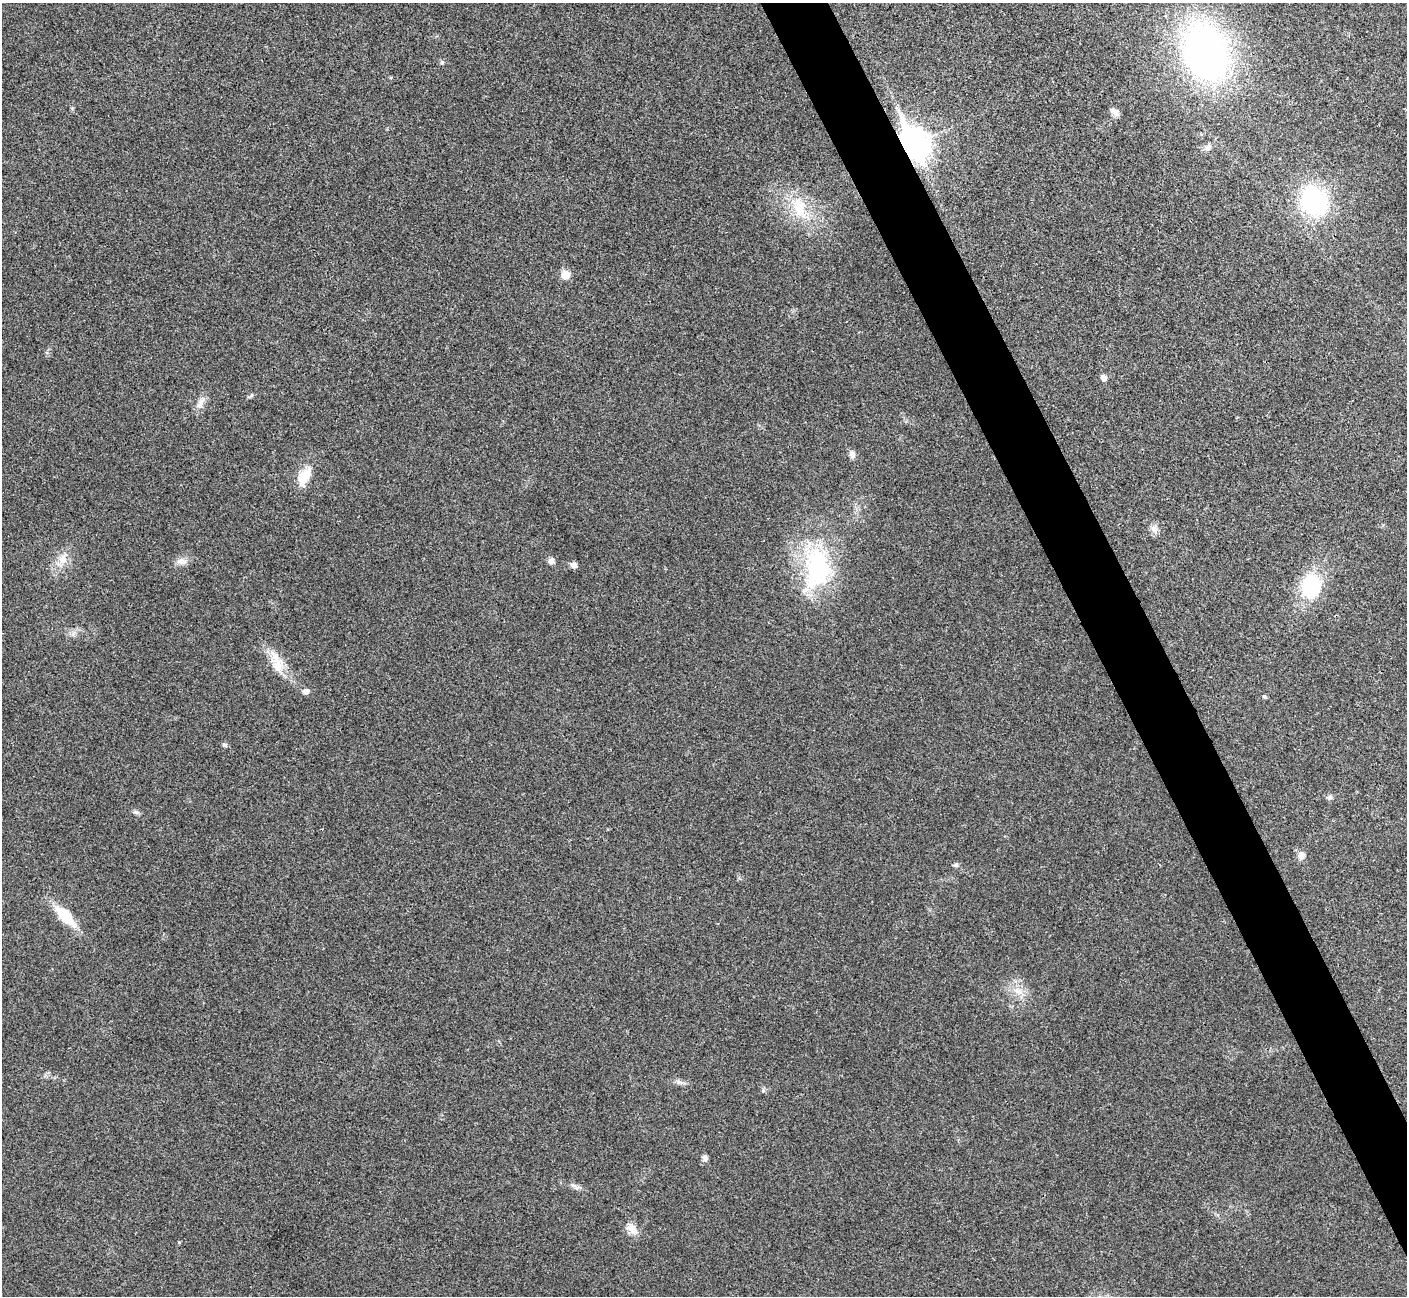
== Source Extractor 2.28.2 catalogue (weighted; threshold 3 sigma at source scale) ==
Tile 6 of 4 x 4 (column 2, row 2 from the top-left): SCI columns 1410-2814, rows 2754-4047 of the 5634 x 5628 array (HDU 1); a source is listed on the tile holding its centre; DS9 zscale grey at full resolution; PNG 1409 x 1298 px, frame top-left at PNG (2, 3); no overlay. Shown black and unused: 4% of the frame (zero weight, under 3 of 4 exposures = <1% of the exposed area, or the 3 px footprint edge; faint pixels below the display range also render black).
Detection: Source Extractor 2.28.2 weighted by HDU 2 'WHT'; one run over the whole footprint, this tile lists its part. Background 0.0215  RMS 0.0053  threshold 0.0237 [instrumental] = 3 sigma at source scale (4.5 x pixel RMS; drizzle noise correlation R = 1.50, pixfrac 1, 0.05/0.05 arcsec/px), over >= 5 px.
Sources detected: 37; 1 inside a brighter object's white glare — not listed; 1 inside a brighter listed object's ellipse — not listed separately; the other 35 listed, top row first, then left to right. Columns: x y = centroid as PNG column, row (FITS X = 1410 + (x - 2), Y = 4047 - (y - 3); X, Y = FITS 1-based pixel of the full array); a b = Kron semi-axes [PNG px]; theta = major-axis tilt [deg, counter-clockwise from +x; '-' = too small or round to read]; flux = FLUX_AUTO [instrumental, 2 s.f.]
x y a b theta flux
1206 53 50 37 -68 240
442 62 6 5 - 0.99
1115 112 13 7 -47 2.4
913 144 13 9 -63 790
1208 147 12 8 31 2.4
1314 201 28 24 -59 73
799 208 32 20 -67 23
565 275 6 5 - 14
1104 378 6 5 - 3.4
201 402 22 7 62 4
852 454 10 7 -76 2.5
304 476 27 14 60 11
1154 529 11 10 - 3.2
63 559 17 12 72 6.8
181 561 14 9 -5 3.7
551 561 9 8 - 2.1
573 565 8 7 - 2.1
817 565 64 34 87 61
1311 586 25 19 85 37
277 665 22 16 -68 10
306 691 6 5 - 3.1
1265 697 5 5 - 0.81
225 745 6 5 - 1.2
1329 797 7 6 - 1.4
136 812 8 6 -21 1.3
1301 856 9 8 - 3.6
956 865 7 5 20 1
65 916 30 12 -45 19
1019 991 15 8 -32 5.2
679 1082 13 6 -23 2.2
763 1090 6 5 - 0.97
705 1158 9 6 -78 1.8
574 1186 17 4 -34 2
632 1229 20 10 -46 5.1
179 1242 4 4 - 0.53
Overlapping masked pixels (flux is a lower limit): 1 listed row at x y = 913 144